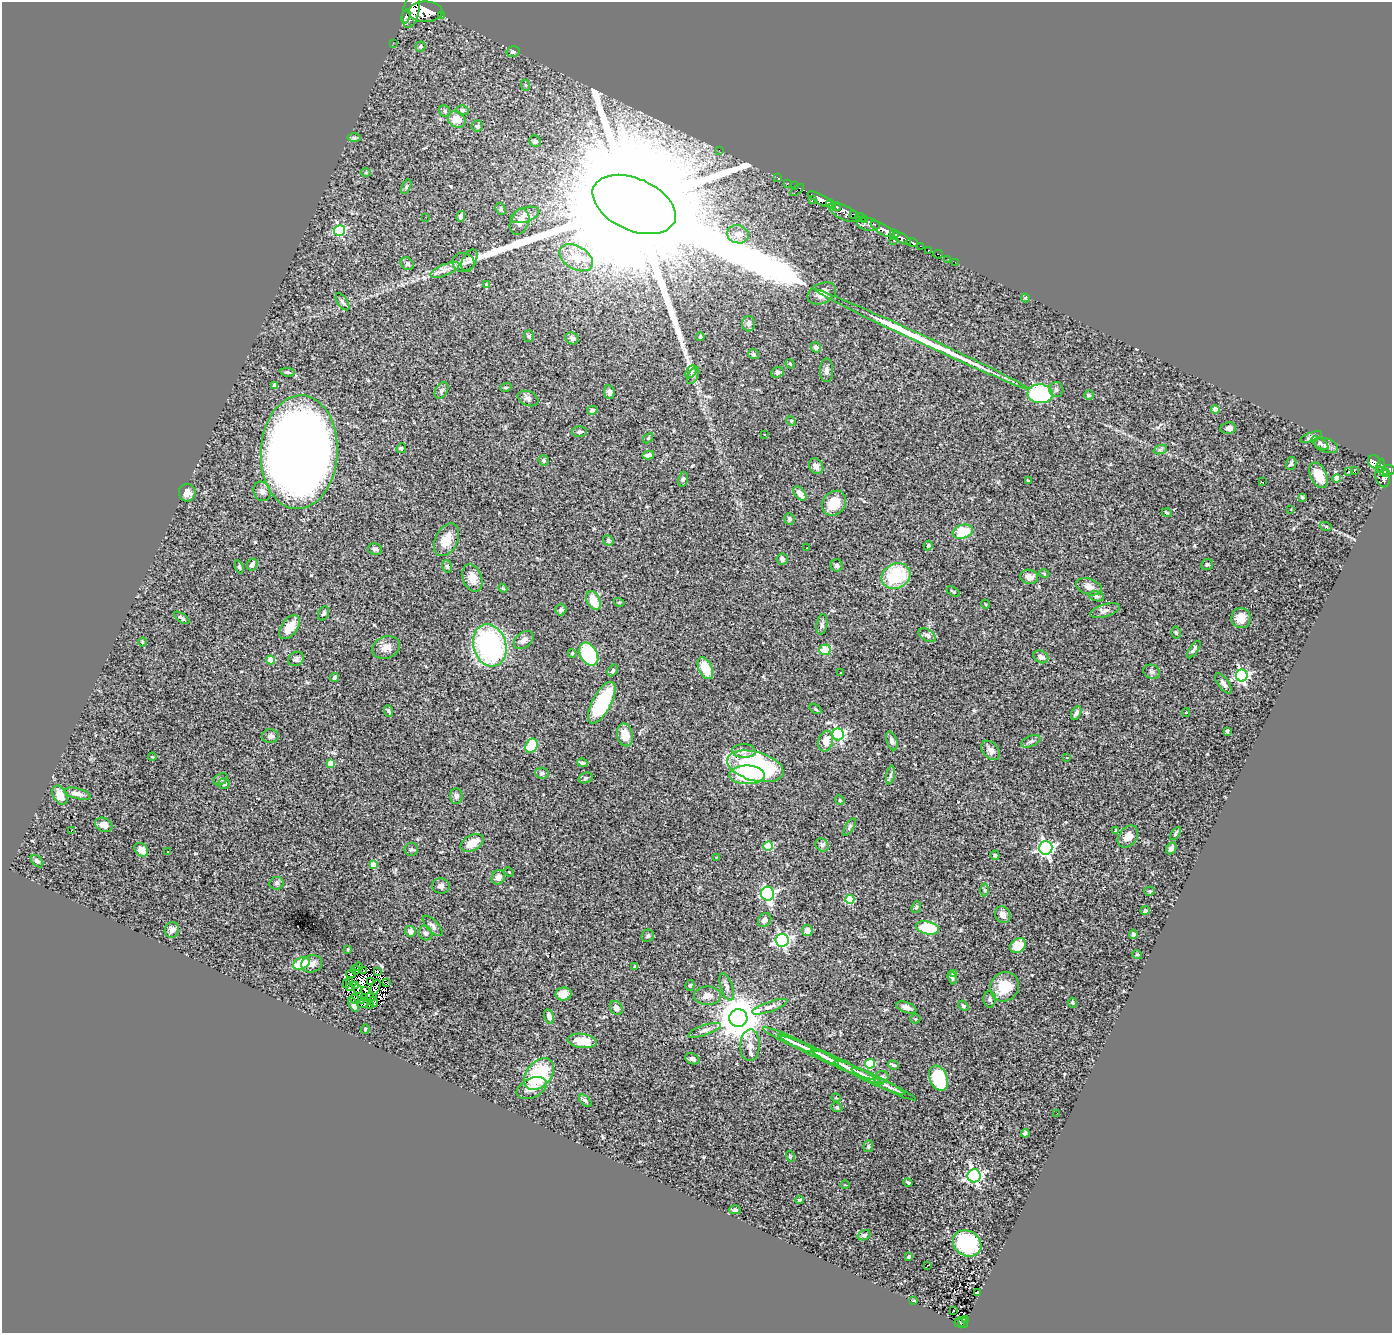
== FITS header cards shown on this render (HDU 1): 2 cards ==
NAXIS1  =                 1390
NAXIS2  =                 1331

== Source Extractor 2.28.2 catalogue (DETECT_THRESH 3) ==
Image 1390 x 1331 px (HDU 1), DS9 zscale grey, 1 PNG px = 1 image px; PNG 1394 x 1335 px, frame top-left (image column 1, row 1331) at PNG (2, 2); each listed source drawn as its Kron ellipse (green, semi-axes under 4 px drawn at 4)
Background 1.28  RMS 0.072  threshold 0.216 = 3 sigma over >= 5 px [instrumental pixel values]
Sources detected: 322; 4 with non-positive FLUX_AUTO (blend fragments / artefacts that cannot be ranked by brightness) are neither listed nor drawn; the other 318 listed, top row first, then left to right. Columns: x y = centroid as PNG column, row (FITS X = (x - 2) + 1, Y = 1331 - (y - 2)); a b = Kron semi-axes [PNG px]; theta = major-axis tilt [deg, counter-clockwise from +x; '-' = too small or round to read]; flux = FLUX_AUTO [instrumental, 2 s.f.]
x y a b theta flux
411 10 19 8 79 4900
425 12 17 10 1 7400
406 16 7 4 74 600
441 16 4 3 - 95
393 43 2 2 - 8.8
420 46 5 5 - 7
513 52 6 5 - 11
525 85 6 3 -70 5.8
463 110 6 5 - 11
445 111 6 5 - 8.3
457 119 9 7 -34 100
477 126 6 5 - 11
354 138 7 4 -1 8.2
535 141 6 5 - 12
719 150 2 2 - 35
366 173 5 3 - 4.5
777 177 3 2 - 11
788 183 2 2 - 19
794 185 2 2 - 12
406 187 8 4 63 7.5
797 190 8 3 39 140
812 199 3 2 - 26
821 199 14 4 -28 2000
634 204 44 26 -24 440000
831 204 5 4 - 1100
837 207 5 3 - 440
501 209 6 5 - 8.4
844 213 17 7 -25 950
854 214 3 3 - 69
525 215 15 7 17 28
461 216 5 3 - 14
425 217 2 2 - 52
861 218 5 3 - 29
865 220 3 2 - 96
520 222 13 9 68 31
868 224 11 6 -9 1100
883 229 14 5 -30 3700
340 230 5 5 - 460
738 234 11 9 -16 33
894 235 5 3 - 710
902 238 10 4 -33 1100
893 240 2 2 - 19
912 242 6 4 -23 480
920 246 3 2 - 110
928 250 3 3 - 53
938 254 4 3 - 35
576 258 18 11 -30 72
948 259 2 2 - 12
469 260 11 6 63 18
463 262 11 9 -12 27
955 262 3 2 - 6.6
407 264 7 6 - 15
445 270 15 5 23 30
486 285 4 4 - 8
822 293 15 10 24 50
1025 298 4 4 - 4.5
342 302 10 5 -55 13
749 324 7 6 - 18
529 336 5 5 - 7.7
700 337 4 3 - 6.1
572 338 7 5 -24 16
922 339 118 4 -25 530
816 347 5 5 - 15
753 354 5 5 - 12
790 364 5 4 - 5.1
827 370 12 6 -89 20
288 372 7 4 -8 7.7
691 372 7 4 55 9.8
777 372 6 5 - 12
693 376 9 5 63 11
274 385 3 3 - 10
506 387 6 3 18 5.1
1056 389 7 7 - 14
441 390 9 6 58 13
609 392 7 5 -82 15
1040 394 13 9 -4 660
1089 395 5 4 - 6.5
528 398 11 7 -23 15
1215 409 4 4 - 65
592 410 5 4 - 12
791 421 5 4 - 5.9
1228 428 8 5 9 17
579 432 7 5 -1 13
764 434 3 2 - 8.1
1311 437 11 4 20 11
648 438 6 3 46 4.9
1320 443 10 5 -34 12
1326 446 12 7 -18 22
401 448 5 4 - 6
1160 450 7 4 19 8.1
299 452 57 38 87 7000
648 455 6 4 12 17
544 461 5 5 - 7.9
1374 462 7 6 - 220
1291 463 7 5 73 12
816 466 8 6 -57 19
1381 466 7 3 82 370
1388 470 6 5 - 360
1349 471 3 2 - 3.4
1354 471 2 2 - 550
1384 473 5 3 - 210
1319 475 13 8 -65 70
1383 477 10 7 -74 670
1337 478 4 4 - 78
683 479 7 5 79 9.1
1028 481 4 3 - 4.9
1262 482 3 2 - 4.6
262 491 10 8 -65 23
187 493 9 8 - 33
800 493 8 5 -50 30
1302 497 4 3 - 6.1
834 503 13 11 50 91
1291 509 3 2 - 5.2
1167 513 5 3 - 4.4
790 519 6 5 - 8.6
1326 527 6 4 -19 5.2
963 532 10 7 17 160
446 540 17 11 63 73
608 540 5 5 - 8.1
928 546 5 3 - 5.5
807 547 3 2 - 5
375 549 7 5 -9 15
782 559 6 5 - 17
252 564 6 5 - 19
837 565 6 6 - 12
1207 565 6 5 - 9.6
447 566 6 5 - 8.6
239 567 6 4 -69 6.2
1044 573 5 3 - 4.1
896 576 15 12 28 270
1029 577 9 7 -8 27
472 578 14 9 -69 62
1089 587 13 8 -18 29
503 588 4 4 - 4.6
953 592 7 4 -31 6.7
1096 596 8 4 -15 11
593 600 10 6 -64 83
619 602 5 3 - 4.4
985 604 4 3 - 3.5
561 610 6 5 - 10
1105 610 15 6 16 21
323 613 7 5 66 9.7
182 618 9 4 -36 11
1241 618 10 9 - 55
822 624 10 5 80 13
289 627 14 8 53 59
1176 632 6 4 -75 8.4
927 635 10 5 -30 14
524 640 11 7 38 25
142 642 4 3 - 4.1
490 645 22 16 -74 930
386 648 14 11 19 39
1194 649 10 4 55 14
825 650 5 5 - 98
572 653 4 4 - 4.9
589 654 12 8 -59 420
1041 657 8 6 -29 19
296 659 8 7 - 14
271 660 4 4 - 88
705 668 11 6 -64 130
613 670 6 4 54 10
1152 672 8 7 - 16
841 673 3 2 - 4.3
1242 676 6 6 - 820
334 678 4 3 - 11
1223 683 12 5 -53 17
602 703 23 9 62 320
815 709 6 3 -34 5.7
389 711 6 4 -66 7.6
1186 712 4 3 - 3.4
1076 713 7 4 62 16
1227 731 4 3 - 7.1
838 734 6 6 - 780
625 735 11 8 -75 61
270 736 8 7 - 18
826 741 10 7 79 41
892 741 10 5 -71 15
1031 741 10 5 22 14
531 746 7 5 62 160
991 750 11 7 -46 30
744 751 12 6 -1 26
152 757 4 2 - 3.7
1067 758 3 2 - 2.7
331 763 4 4 - 40
582 763 5 3 - 9.3
755 766 29 14 -15 690
542 773 7 5 -4 11
747 775 17 9 0 230
890 775 9 4 79 9.7
585 778 7 5 17 8.6
221 779 8 5 27 12
224 784 6 5 - 12
77 794 14 5 -14 27
60 795 10 6 -62 51
456 796 7 6 - 17
840 800 5 4 - 5.1
104 825 9 6 -28 30
850 827 10 4 59 8.9
71 831 4 2 - 27
1116 831 4 3 - 22
1175 834 7 3 56 7.1
1128 837 12 8 52 43
472 843 12 7 29 72
822 845 7 6 - 12
768 846 5 4 - 190
1046 848 6 6 - 1200
1171 848 6 5 - 18
411 849 6 6 - 12
141 850 8 6 -47 32
168 852 3 2 - 4.8
995 855 5 4 - 7.3
717 857 4 2 - 3.8
37 861 7 4 -44 13
373 865 4 4 - 48
509 872 5 3 - 3.4
498 877 7 6 - 24
277 883 7 6 - 11
441 886 9 7 -10 18
985 890 6 4 -89 6.7
1150 891 5 4 - 5.8
768 894 7 6 - 850
850 899 4 4 - 170
916 907 6 4 68 6.7
1145 910 5 4 - 11
1003 915 9 7 -56 27
765 920 7 6 - 19
433 926 13 5 -46 18
928 928 11 6 -13 200
172 930 8 7 - 22
807 930 5 5 - 30
410 931 5 5 - 22
426 933 7 6 - 16
1133 934 4 4 - 16
648 936 6 6 - 11
782 940 6 6 - 1100
1018 946 9 6 36 77
348 949 3 2 - 4
1137 955 5 4 - 6.3
301 964 9 5 23 140
312 964 10 8 16 33
359 967 4 2 - 7.6
635 967 3 3 - 5.7
355 970 5 2 - 2.8
364 971 2 2 - 2.9
378 971 2 2 - 3.6
954 973 4 4 - 12
351 974 5 4 - 6.4
952 978 7 4 -71 8.5
349 981 3 2 - 0.65
370 981 2 2 - 4.5
346 983 2 2 - 1.4
387 983 3 2 - 4.8
690 985 5 4 - 7.4
356 986 3 2 - 4.3
350 987 3 2 - 2.3
375 987 8 3 67 2
727 987 14 6 -72 20
1005 987 15 14 - 120
357 989 5 2 - 3.8
366 990 3 2 - 5
563 994 8 6 12 55
707 996 13 9 -2 37
371 997 5 3 - 2.9
364 998 3 2 - 2.9
354 999 4 2 - 4.1
990 999 8 6 -89 13
361 1001 3 2 - 1.1
373 1002 5 2 - 4.5
363 1003 5 2 - 4.3
1072 1003 5 4 - 6.5
354 1005 8 3 -60 17
370 1006 4 2 - 3.4
963 1006 6 4 -41 7
770 1007 18 5 19 25
906 1007 10 5 -19 23
616 1008 7 6 - 22
549 1016 7 5 -75 30
738 1018 9 9 - 18000
915 1019 5 4 - 5.9
365 1029 5 3 - 3.5
704 1030 17 5 19 22
789 1040 28 4 -25 36
582 1041 14 7 -7 89
750 1045 16 9 88 40
808 1049 34 4 -26 45
828 1058 51 4 -24 61
692 1059 7 5 -23 13
870 1064 5 5 - 270
893 1065 5 2 - 8.4
847 1067 40 4 -25 53
539 1074 18 12 50 330
881 1077 7 6 - 20
870 1078 39 5 -25 49
939 1078 13 8 -67 240
884 1084 36 4 -26 41
532 1088 16 9 25 44
836 1098 5 3 - 3.9
585 1101 7 4 -44 9.2
837 1107 6 4 -20 6.5
1057 1113 2 2 - 2.9
1025 1133 4 4 - 9.1
868 1146 6 5 - 9
790 1156 5 3 - 5.3
974 1176 6 6 - 1200
908 1182 4 3 - 7.4
845 1185 5 3 - 3.7
799 1200 4 3 - 6.8
735 1210 6 4 0 8.5
864 1235 7 5 19 11
967 1243 15 12 -31 430
909 1256 4 3 - 6.6
927 1265 3 2 - 7.8
977 1292 4 2 - 6.3
913 1301 3 2 - 3.3
954 1310 3 2 - 7
965 1320 4 3 - 19
963 1322 6 3 -59 46
959 1323 5 3 - 23
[4 non-positive-flux detections neither listed nor drawn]